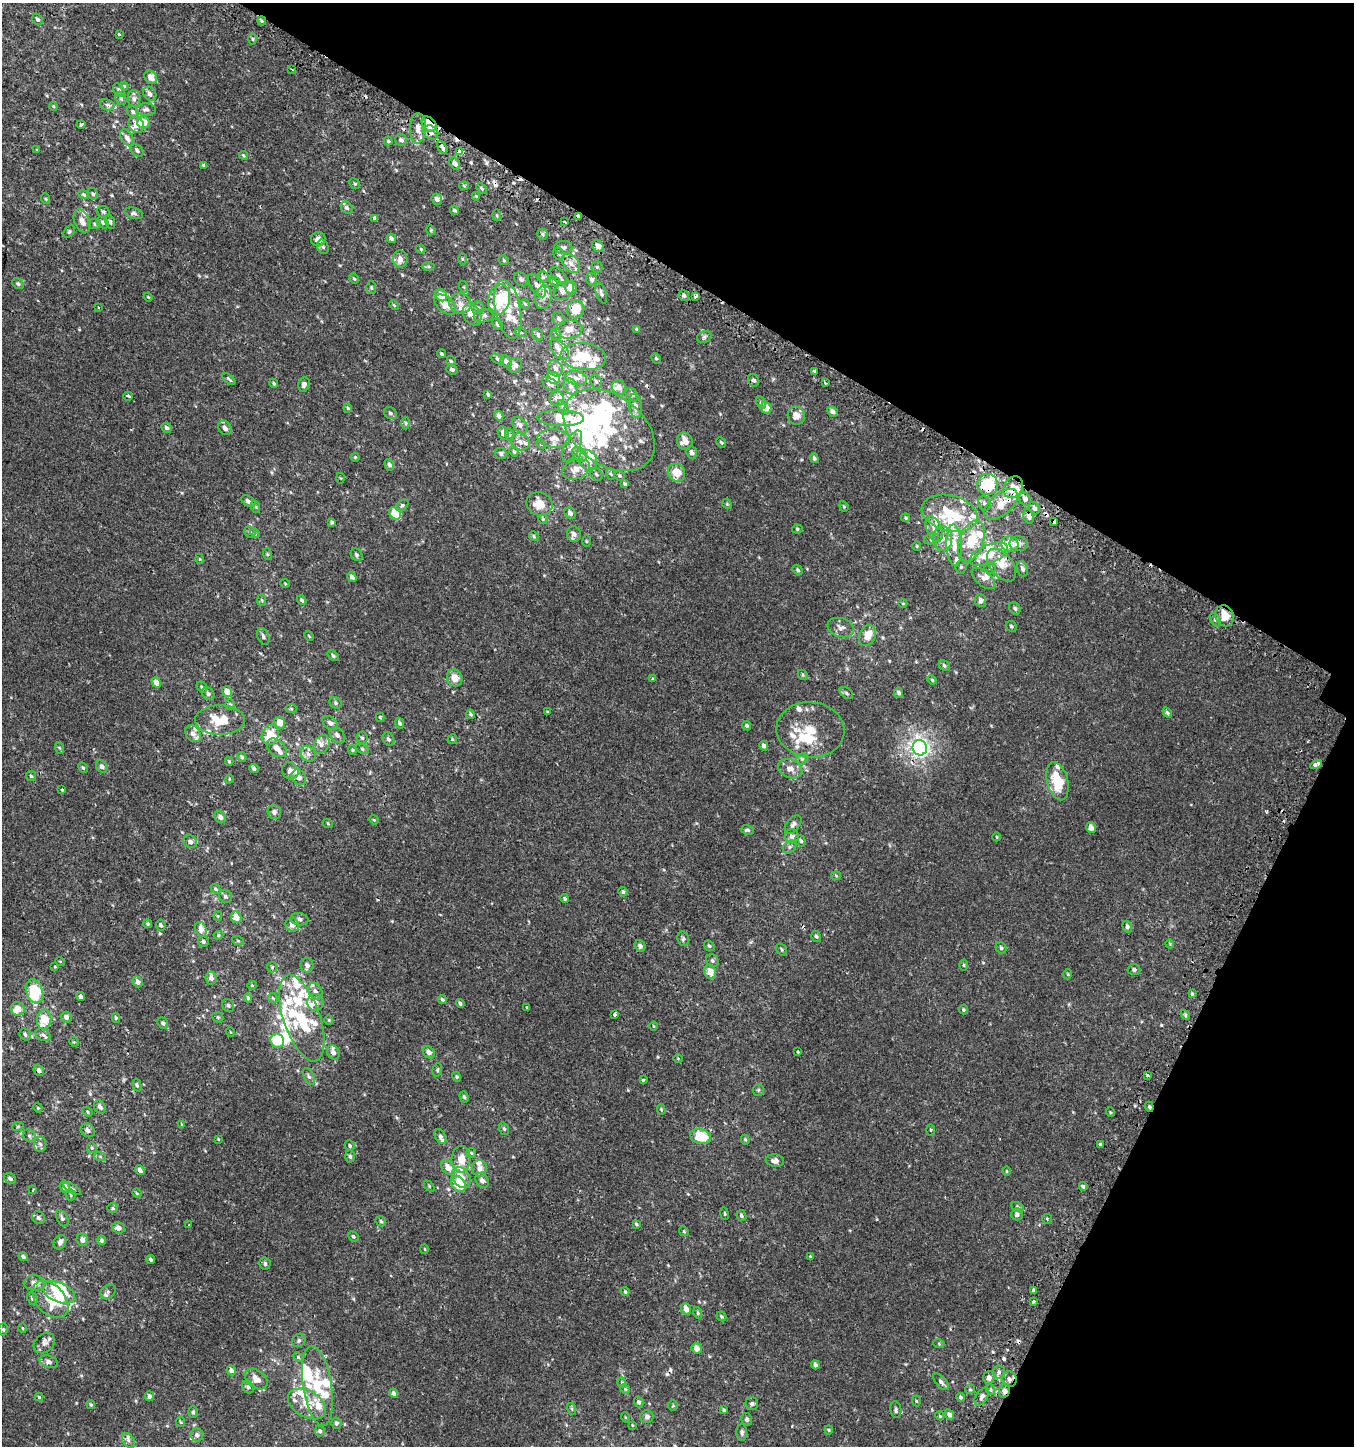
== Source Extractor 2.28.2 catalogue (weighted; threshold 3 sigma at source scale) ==
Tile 8 of 4 x 4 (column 4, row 2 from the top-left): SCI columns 4309-5660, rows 2939-4382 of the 5982 x 5886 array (HDU 1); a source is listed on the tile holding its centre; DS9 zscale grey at full resolution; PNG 1356 x 1448 px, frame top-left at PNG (2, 3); each listed source drawn as its Kron ellipse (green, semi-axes under 4 px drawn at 4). Shown black and unused: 27% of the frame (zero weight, under 2 of 3 exposures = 3% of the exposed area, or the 3 px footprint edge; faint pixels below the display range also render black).
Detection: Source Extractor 2.28.2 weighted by HDU 2 'WHT'; one run over the whole footprint, this tile lists its part. Background 4.91e-04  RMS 0.0027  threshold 0.0123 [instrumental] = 3 sigma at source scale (4.5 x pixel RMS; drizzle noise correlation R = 1.50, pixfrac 1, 0.0396/0.0396 arcsec/px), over >= 5 px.
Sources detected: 622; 10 inside a brighter object's white glare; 16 cosmic-ray / hot-pixel residue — neither listed nor drawn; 106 inside a brighter listed object's ellipse — not listed separately; the other 490 listed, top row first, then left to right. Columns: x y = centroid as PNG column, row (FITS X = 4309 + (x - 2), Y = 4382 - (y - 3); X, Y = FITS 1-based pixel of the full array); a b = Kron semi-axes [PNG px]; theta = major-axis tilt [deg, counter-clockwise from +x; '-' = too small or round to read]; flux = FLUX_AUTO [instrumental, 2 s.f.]
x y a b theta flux
38 19 6 5 - 0.66
262 21 4 4 - 0.33
119 34 3 3 - 1.3
252 39 5 3 - 0.28
292 69 3 2 - 0.2
151 77 7 5 -51 1.9
124 86 4 3 - 0.25
119 90 7 5 -62 0.57
150 94 7 6 - 1
121 98 7 5 -68 0.54
134 99 8 6 -88 0.79
107 105 7 5 -20 0.75
53 106 4 3 - 0.22
146 110 10 6 0 0.85
133 112 6 5 - 0.55
143 122 6 6 - 4.3
81 124 4 3 - 0.95
429 124 9 6 -48 4
136 125 9 7 -54 1.7
418 128 15 8 87 1.8
431 132 8 6 -42 1.1
127 138 9 5 -56 1.1
401 140 6 5 - 0.75
388 141 4 4 - 0.29
442 147 7 3 -61 3.4
37 150 4 3 - 0.19
137 151 7 5 -41 0.58
460 152 4 3 - 82
243 155 4 4 - 0.54
455 163 6 5 - 1.2
204 165 4 3 - 0.39
355 184 6 4 -45 0.39
464 186 5 4 - 0.28
482 188 6 4 -43 0.34
84 194 5 4 - 0.37
93 194 6 5 - 0.48
476 196 4 3 - 0.28
46 199 5 3 - 0.28
437 199 5 5 - 0.8
347 208 6 5 - 0.67
454 210 5 4 - 0.38
103 212 7 5 -34 0.53
134 213 9 5 -18 0.67
497 215 6 4 -88 0.27
578 216 4 3 - 2.1
375 219 4 3 - 3.9
82 221 12 7 -67 1.7
110 222 7 4 -68 0.52
564 222 4 3 - 1.3
103 223 6 5 - 0.57
95 224 6 5 - 0.42
431 230 5 4 - 0.26
69 231 7 4 50 0.4
543 234 5 5 - 0.41
391 238 5 4 - 0.87
318 239 7 7 - 1.4
598 246 6 5 - 1.5
323 247 7 5 -72 0.53
563 247 9 6 1 0.75
421 249 5 4 - 0.31
559 254 7 5 -61 0.48
400 259 8 7 - 1.5
462 259 6 4 -89 0.31
504 260 5 4 - 0.32
571 263 11 7 -51 1.6
428 267 6 4 -2 0.38
597 267 5 5 - 0.41
559 276 10 6 -49 0.94
543 277 5 5 - 0.52
354 279 5 3 - 0.35
521 279 8 6 -51 0.66
592 279 6 5 - 0.65
555 281 5 5 - 0.4
18 284 6 5 - 0.51
537 285 13 6 -58 1.4
464 287 6 4 -71 0.34
371 288 6 5 - 0.39
571 288 7 6 - 2.1
564 291 11 8 40 1.1
601 293 11 5 -72 0.62
441 295 6 5 - 3.5
684 295 5 5 - 0.62
695 296 4 4 - 1.3
148 297 4 3 - 0.22
543 297 11 8 80 1.6
499 300 16 10 76 7.1
460 303 11 10 - 2.1
525 304 5 4 - 0.28
394 305 5 3 - 0.25
445 305 13 7 -41 2.7
98 307 3 2 - 0.22
477 308 6 6 - 0.53
508 309 30 12 -78 6.2
576 309 9 8 - 4.5
472 314 12 8 -60 2.7
484 316 10 6 12 0.88
559 319 7 5 -62 0.63
498 324 6 4 -57 0.73
569 329 13 9 7 2.3
637 329 4 3 - 0.27
521 332 6 4 -22 0.32
538 334 6 5 - 0.49
556 334 6 5 - 0.46
704 337 7 5 28 0.57
559 349 12 7 -48 1.3
442 354 4 4 - 0.36
583 357 23 13 -6 8
656 358 5 4 - 0.33
497 359 7 4 -29 0.4
451 361 5 4 - 0.4
506 361 6 5 - 0.95
515 365 8 7 - 1.1
555 368 8 6 -63 1.2
452 370 6 4 -20 0.51
815 372 4 3 - 2.6
553 378 6 6 - 4.2
576 378 11 6 -15 1.2
229 379 8 3 -42 0.45
754 380 6 5 - 0.63
596 382 7 5 -71 0.57
274 383 4 3 - 0.36
825 383 3 3 - 0.31
304 384 7 5 71 0.76
550 384 9 5 -38 0.68
571 387 8 6 -59 0.83
619 387 7 6 - 1.5
488 394 3 3 - 0.38
632 395 7 5 -52 0.7
128 396 5 3 - 1.2
557 399 7 7 - 0.99
761 402 7 4 -62 0.45
635 406 12 6 -82 1.1
563 407 8 4 -53 0.54
348 408 4 4 - 0.27
766 408 6 5 - 2.7
832 411 5 4 - 1
390 413 7 5 -33 0.54
499 416 5 4 - 0.84
796 416 9 8 - 2.1
561 418 23 8 -2 7.9
406 423 6 4 -88 0.33
520 425 9 6 -44 0.83
166 428 5 4 - 0.63
225 428 8 6 -49 1.3
609 430 51 34 -37 20
503 433 7 5 -67 1.1
510 435 6 4 -70 0.32
554 438 16 9 -5 2
685 441 8 8 - 2.1
520 442 9 8 - 1.2
721 442 5 4 - 0.33
541 444 5 4 - 0.26
572 446 17 7 64 1.8
514 452 5 4 - 0.42
692 452 6 5 - 0.85
501 454 6 5 - 0.66
580 454 8 6 -43 0.9
355 457 4 4 - 0.25
814 458 5 4 - 0.5
588 460 10 8 -65 2.7
389 465 6 4 -64 0.75
576 469 14 9 20 2.4
676 473 9 8 - 4.1
596 474 7 5 -45 0.57
611 474 6 4 -70 0.33
620 476 5 4 - 0.36
341 478 5 3 - 0.22
625 484 4 3 - 0.39
988 484 10 10 - 10
1013 487 11 9 58 2.8
1025 499 7 5 -60 1.4
248 501 8 5 -30 0.89
984 503 7 6 - 0.62
539 504 13 11 -20 4
727 504 5 4 - 0.28
1001 504 20 10 40 4.3
402 505 7 5 39 0.53
844 506 5 4 - 0.33
256 507 6 4 -71 0.31
1034 508 6 5 - 0.68
395 513 7 5 -51 7.1
570 513 6 5 - 1
949 513 28 18 -13 11
1029 516 7 5 -71 1.1
906 518 4 4 - 0.3
543 519 5 5 - 0.37
1054 521 4 3 - 0.82
332 522 4 4 - 0.44
797 529 5 4 - 0.33
934 529 13 7 -68 2
250 532 6 5 - 0.4
255 533 5 4 - 0.27
574 534 8 7 - 1.2
534 536 5 4 - 0.33
943 538 12 9 -87 2.1
932 539 8 5 21 0.64
586 541 6 4 -89 0.27
971 541 21 12 71 8.1
1010 544 9 7 -11 2.8
1019 544 9 7 -5 1.4
954 545 21 8 -88 3.3
917 546 5 4 - 0.28
267 554 6 4 -72 0.28
988 554 20 9 22 6.5
357 555 7 5 -57 0.58
200 559 5 3 - 0.2
1002 565 19 11 -51 3.6
961 567 6 5 - 0.47
990 568 6 5 - 0.47
1022 569 8 5 -72 0.68
798 570 6 4 -43 0.4
352 577 5 4 - 1.1
983 578 14 7 -41 1.4
285 583 5 3 - 0.21
262 600 6 4 -87 0.32
302 600 5 4 - 0.53
981 600 6 5 - 0.97
903 603 4 3 - 0.18
1015 608 6 5 - 0.49
1224 616 11 9 -65 4
1215 620 7 4 -63 0.55
1011 626 6 5 - 0.37
841 628 13 9 -18 1.4
867 635 11 8 66 3.2
263 636 9 5 -67 0.66
309 636 5 3 - 0.22
333 656 6 4 -40 0.54
944 665 6 5 - 0.43
803 675 5 4 - 0.31
455 678 8 7 - 2.7
653 679 4 4 - 0.23
932 680 5 4 - 0.27
156 682 5 4 - 2.3
202 687 6 4 -48 0.34
227 692 6 5 - 2.5
846 693 7 5 -38 0.46
899 693 5 4 - 0.62
208 694 7 5 -48 0.78
336 703 6 5 - 0.48
230 704 5 5 - 0.36
291 709 5 3 - 0.27
547 712 3 2 - 0.21
1167 713 5 4 - 0.43
470 714 5 4 - 0.45
380 717 4 4 - 0.29
220 720 25 14 0 6.8
280 723 6 5 - 3
330 723 8 6 -35 0.99
400 723 6 4 -64 0.59
747 726 5 4 - 0.41
810 730 34 27 -5 9.3
193 734 9 7 -55 1.2
270 735 10 8 69 4.6
337 735 9 6 -47 1
362 738 6 5 - 0.56
388 739 7 5 -59 0.59
452 739 5 4 - 0.32
321 745 10 7 62 1.3
764 746 5 4 - 1.1
60 748 6 4 -70 0.29
277 748 11 7 -41 1.8
920 748 8 7 - 100
362 749 6 4 -29 0.44
352 750 5 4 - 0.3
308 754 8 7 - 1
242 757 5 4 - 0.52
802 759 6 5 - 0.46
229 761 4 3 - 0.34
1316 764 6 3 29 5.1
102 767 6 5 - 0.87
83 768 5 4 - 0.34
254 768 5 4 - 0.62
790 769 12 9 -24 1.9
290 771 9 8 - 1.3
31 776 5 4 - 0.41
299 777 8 6 -56 1.6
229 779 4 3 - 0.2
1057 781 19 10 -75 8.2
62 789 3 3 - 0.29
274 812 7 6 - 0.79
220 817 6 5 - 1.1
374 820 5 3 - 0.24
328 824 5 3 - 0.25
793 825 11 6 52 0.87
1091 827 5 4 - 1.3
748 830 6 5 - 0.45
792 836 7 6 - 0.84
997 837 4 3 - 0.2
801 841 6 4 -58 0.51
190 842 7 6 - 1
789 847 7 5 39 0.57
836 876 5 3 - 0.22
216 889 5 4 - 0.41
623 892 5 4 - 0.42
225 896 7 6 - 0.61
565 899 4 4 - 0.41
218 916 5 4 - 0.29
236 917 6 5 - 2.7
299 919 9 6 -7 0.89
148 924 4 4 - 0.47
161 925 5 4 - 0.51
292 925 7 6 - 1.7
1127 927 6 4 -72 0.6
201 929 7 5 -70 1.6
218 935 5 4 - 0.32
816 936 6 4 -56 0.37
683 939 7 5 -79 0.56
238 941 6 4 -19 0.31
203 942 6 5 - 0.59
1170 944 4 3 - 0.2
640 946 6 5 - 0.81
709 946 6 4 -39 0.37
1001 948 6 5 - 0.4
782 949 6 5 - 0.4
712 960 6 6 - 0.59
60 961 5 3 - 0.21
307 965 7 6 - 1
964 965 5 3 - 0.27
55 967 4 3 - 0.19
272 967 5 5 - 0.32
1134 970 6 5 - 0.49
710 972 7 5 -64 2.7
1068 974 5 3 - 0.23
211 978 6 5 - 0.88
138 982 6 5 - 1.2
252 985 4 4 - 0.27
34 991 12 8 -70 11
315 991 9 6 -60 0.98
1192 994 4 4 - 0.3
80 996 4 3 - 3.7
248 998 4 3 - 0.57
273 998 5 4 - 0.3
442 999 4 4 - 0.41
315 1002 8 8 - 1.9
460 1003 4 4 - 0.44
228 1005 7 5 -57 0.47
527 1007 3 3 - 0.39
18 1009 7 6 - 2.4
963 1010 5 4 - 0.35
615 1014 3 3 - 4.1
1185 1015 5 4 - 0.36
66 1017 6 5 - 0.99
218 1017 6 5 - 0.33
116 1018 5 4 - 0.37
302 1018 45 18 -71 13
44 1019 10 7 84 5.1
329 1020 5 4 - 0.28
163 1023 6 5 - 0.61
653 1026 4 3 - 0.2
230 1032 5 3 - 0.18
25 1034 6 5 - 0.6
43 1035 8 5 -28 0.7
277 1041 7 6 - 6.8
74 1042 5 4 - 0.26
333 1052 7 6 - 1.2
429 1052 7 5 -52 1.3
798 1052 3 3 - 0.4
678 1058 4 3 - 0.17
39 1070 6 5 - 0.94
437 1070 7 4 75 0.38
1147 1075 3 3 - 0.35
309 1076 9 5 -65 0.66
457 1077 5 4 - 0.42
643 1080 4 3 - 0.5
137 1085 6 4 -74 0.45
758 1090 6 5 - 0.4
464 1097 6 4 -71 0.43
100 1107 7 5 -60 0.94
1149 1107 5 4 - 0.45
38 1108 5 3 - 0.24
661 1109 5 4 - 0.29
87 1112 5 4 - 0.35
1110 1112 5 3 - 0.21
182 1124 4 3 - 0.22
18 1126 6 3 19 0.28
504 1129 6 4 -70 0.48
88 1130 7 6 - 0.98
931 1130 5 3 - 0.25
29 1136 7 5 -46 0.57
440 1136 8 5 -62 0.86
700 1136 10 7 -17 8.1
218 1139 3 3 - 0.19
745 1140 5 4 - 0.29
40 1144 7 6 - 0.76
1100 1145 4 3 - 1.7
350 1146 5 5 - 0.48
92 1148 5 5 - 0.4
471 1153 5 5 - 0.36
100 1156 6 4 -20 0.33
350 1156 6 5 - 0.49
461 1159 13 9 88 3.3
775 1161 9 6 -5 1.2
448 1168 8 6 -51 2.3
480 1168 8 7 - 1.3
140 1170 5 4 - 0.85
1006 1171 4 3 - 0.19
10 1178 6 5 - 0.74
461 1178 11 8 -57 2.6
482 1180 8 6 -57 1.1
458 1184 8 6 -52 5.5
429 1186 6 4 -46 0.31
1083 1186 4 3 - 1.4
65 1187 6 5 - 1.3
72 1189 10 4 -29 0.55
33 1190 3 2 - 0.21
137 1193 5 4 - 0.27
71 1195 5 5 - 0.4
1017 1207 7 4 -28 0.46
113 1208 5 5 - 0.37
724 1214 6 3 -81 0.28
1017 1214 6 5 - 0.8
741 1215 6 4 -65 0.54
38 1218 7 6 - 0.75
62 1218 9 5 -65 0.66
1047 1219 5 5 - 0.3
381 1221 6 4 -46 0.39
636 1224 4 3 - 0.34
189 1225 3 3 - 0.21
118 1228 6 5 - 1.3
684 1231 5 4 - 0.32
353 1236 5 5 - 0.46
82 1240 6 5 - 1.2
102 1240 5 4 - 0.55
60 1242 7 6 - 0.9
425 1249 5 3 - 0.21
810 1256 4 3 - 0.19
23 1257 5 4 - 0.56
150 1259 4 3 - 0.48
265 1264 6 5 - 0.64
34 1283 10 7 -4 1.8
1034 1290 3 3 - 7.9
59 1292 17 9 -23 10
108 1292 8 6 36 0.74
625 1292 4 4 - 0.37
32 1298 6 5 - 0.74
50 1299 21 14 -48 5.9
1033 1301 3 3 - 1.5
686 1309 6 5 - 2
698 1313 6 4 -73 0.38
721 1316 5 4 - 0.37
22 1328 4 3 - 0.25
3 1329 6 4 -88 0.44
299 1340 7 6 - 0.54
44 1343 11 9 39 1.3
939 1344 5 3 - 0.24
696 1348 6 5 - 2
298 1357 5 4 - 0.28
49 1362 9 6 -17 0.93
815 1365 4 4 - 0.69
231 1370 5 4 - 0.8
999 1372 6 6 - 0.73
989 1378 6 6 - 1.1
256 1379 13 8 -39 2.1
1009 1379 8 7 - 1.2
941 1382 10 5 -49 0.79
622 1383 5 3 - 0.31
317 1386 40 14 -81 9.7
248 1387 7 5 -57 0.58
625 1389 5 4 - 0.27
970 1389 5 4 - 0.32
991 1390 5 3 - 0.33
1004 1391 7 5 67 1.1
394 1393 5 4 - 0.79
149 1396 5 4 - 0.72
982 1396 10 6 58 1
39 1397 4 4 - 0.31
960 1397 4 3 - 0.37
916 1401 5 3 - 0.26
639 1402 5 4 - 0.52
91 1404 4 4 - 0.32
307 1404 21 13 -30 4.5
752 1404 6 6 - 0.51
673 1406 5 4 - 0.32
572 1409 6 4 -73 0.35
724 1410 4 4 - 0.33
896 1410 8 5 -81 0.6
193 1412 6 5 - 0.4
949 1415 5 4 - 0.82
940 1416 4 3 - 0.23
625 1417 5 3 - 0.21
647 1417 6 6 - 0.68
747 1419 6 5 - 0.58
181 1422 5 4 - 0.3
336 1423 5 5 - 0.51
632 1425 4 3 - 0.21
829 1430 4 4 - 0.27
320 1431 5 5 - 0.59
742 1432 8 5 90 0.65
197 1435 6 6 - 0.9
128 1440 8 5 -56 0.66
Overlapping masked pixels (flux is a lower limit): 15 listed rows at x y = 262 21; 429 124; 460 152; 578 216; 988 484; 1013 487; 1001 504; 1029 516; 1054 521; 1224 616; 1149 1107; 1100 1145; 1009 1379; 1004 1391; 982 1396
Unlisted compact peaks at least as high as the median listed source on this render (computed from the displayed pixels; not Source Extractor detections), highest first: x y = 1161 1025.